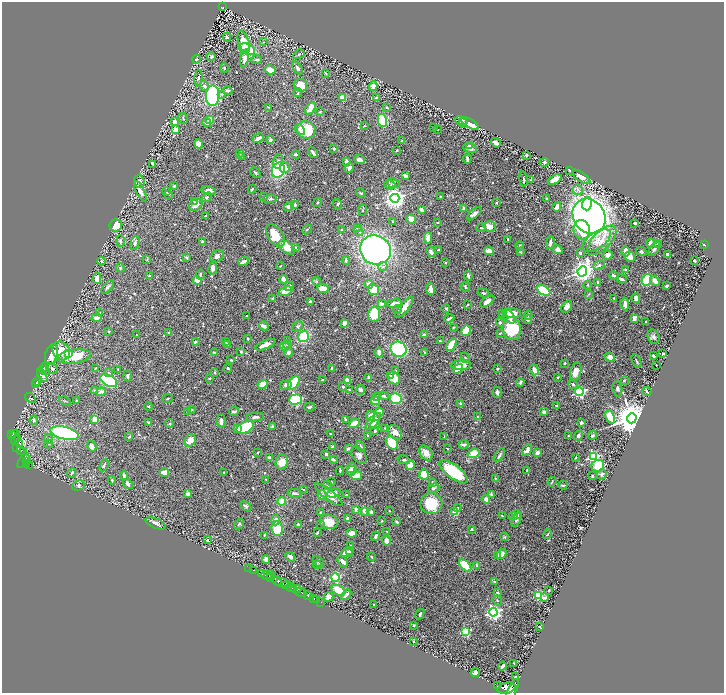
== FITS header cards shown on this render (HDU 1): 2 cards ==
NAXIS1  =                 1444
NAXIS2  =                 1382

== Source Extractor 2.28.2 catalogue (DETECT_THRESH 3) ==
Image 1444 x 1382 px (HDU 1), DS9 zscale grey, zoomed out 1/2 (1 PNG px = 2 x 2 image px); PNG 726 x 695 px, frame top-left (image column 1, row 1382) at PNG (2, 2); each listed source drawn as its Kron ellipse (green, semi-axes under 4 px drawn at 4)
Background 0.705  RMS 0.026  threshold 0.0765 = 3 sigma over >= 5 px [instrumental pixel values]
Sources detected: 699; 22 cannot appear on this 1/2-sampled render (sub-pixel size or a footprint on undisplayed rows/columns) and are neither listed nor drawn; of the other 677, the 500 brightest by FLUX_AUTO listed and drawn (177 fainter detections omitted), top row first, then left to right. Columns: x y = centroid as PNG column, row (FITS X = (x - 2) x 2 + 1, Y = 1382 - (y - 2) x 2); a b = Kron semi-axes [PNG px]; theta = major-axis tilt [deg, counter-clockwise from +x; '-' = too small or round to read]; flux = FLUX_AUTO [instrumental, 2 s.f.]
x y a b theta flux
222 7 3 2 - 35
227 37 4 3 - 9.6
244 42 11 5 -72 66
263 42 3 2 - 3.8
247 49 8 5 -19 170
299 54 6 3 30 6.1
211 57 4 3 - 7.6
245 58 9 4 78 29
196 59 4 3 - 5.4
257 60 5 3 - 7.5
224 68 4 3 - 4.7
298 68 7 4 -52 14
270 70 6 4 -17 62
326 73 4 2 - 4.6
198 78 7 4 86 11
300 85 7 6 - 73
204 86 5 4 - 15
373 86 4 4 - 33
227 90 5 3 - 9.8
298 92 4 3 - 4.3
222 94 3 3 - 4.8
213 96 10 7 89 600
342 97 4 3 - 73
377 98 4 3 - 13
269 107 4 3 - 5.9
387 107 3 2 - 5.1
310 108 7 3 54 49
320 111 4 3 - 4.4
183 118 6 3 -60 6.1
209 120 4 3 - 94
382 120 7 4 -78 290
461 121 6 4 -12 14
174 122 4 4 - 35
207 123 4 3 - 13
463 123 2 2 - 7.4
470 123 10 4 -31 120
364 126 2 2 - 4.6
434 127 2 2 - 4.7
437 129 2 2 - 3.4
175 130 3 2 - 92
300 130 6 3 -54 10
306 130 9 8 - 160
258 138 6 3 28 28
270 140 3 3 - 13
402 141 2 2 - 4.8
496 143 5 3 - 25
199 144 5 4 - 35
470 145 3 3 - 6.2
470 148 7 5 -22 24
334 149 2 2 - 9.1
397 150 4 2 - 4.4
240 153 3 2 - 4.2
313 153 6 2 -55 18
296 154 4 3 - 9
526 155 3 2 - 9.9
242 156 3 2 - 3.3
467 159 5 2 - 15
359 160 5 4 - 23
278 161 7 4 78 14
347 161 3 3 - 21
544 162 4 4 - 7.5
153 164 3 2 - 5.4
284 168 5 5 - 35
349 168 5 3 - 32
278 170 8 6 67 340
570 170 4 2 - 7.4
255 173 6 2 -43 6.4
405 176 4 3 - 22
581 177 11 4 -35 38
523 179 7 3 -81 9.2
530 180 4 2 - 3.4
555 180 7 4 30 38
139 181 6 5 - 17
393 183 7 4 -23 11
390 185 6 4 -9 12
174 186 3 3 - 8.4
252 189 4 2 - 5.6
578 190 5 5 - 15
140 191 11 4 -63 33
208 191 7 3 -14 36
167 192 2 2 - 4.2
360 193 4 3 - 5.7
169 194 3 2 - 8.8
207 197 5 3 - 7.7
264 197 3 3 - 4.7
441 197 2 2 - 17
395 198 4 4 - 3900
547 198 2 2 - 4.2
270 199 6 3 2 8.9
194 202 4 3 - 4.9
318 202 5 3 - 4.6
496 203 2 2 - 8.8
337 204 5 4 - 7.7
587 204 6 5 - 210
196 205 7 5 36 32
295 205 4 3 - 9.4
289 206 5 4 - 17
557 207 5 3 - 18
464 208 2 2 - 35
421 209 3 2 - 19
363 210 5 2 - 4.6
474 214 8 4 40 20
205 216 3 2 - 6.8
589 216 18 15 -55 3800
411 219 5 4 - 59
393 221 2 2 - 5.2
438 223 4 2 - 4.4
635 223 3 2 - 12
116 225 6 6 - 130
357 227 4 3 - 4.3
490 227 6 5 - 45
481 228 5 3 - 5.8
307 229 5 2 - 3.5
342 230 3 3 - 3.9
582 230 9 8 - 100
358 231 5 3 - 6.2
275 235 13 7 -56 120
428 238 5 4 - 30
508 239 2 2 - 3.8
596 240 16 8 36 58
602 240 18 9 46 70
120 241 6 4 -88 14
203 241 3 2 - 11
135 243 7 4 73 16
550 243 6 2 79 18
650 243 5 3 - 18
657 243 3 2 - 3.9
704 245 2 2 - 11
520 246 5 2 - 3.4
287 247 9 5 -39 68
295 248 4 3 - 5.7
654 249 8 4 55 9.9
375 250 16 14 -26 1600
438 250 3 2 - 4.8
558 250 5 3 - 25
489 251 5 4 - 28
625 251 5 3 - 35
641 251 5 3 - 8.4
431 252 5 3 - 15
521 252 2 2 - 3.6
580 253 3 3 - 13
668 254 3 2 - 15
608 255 5 4 - 19
217 256 7 5 43 17
186 257 4 3 - 7.2
630 257 5 5 - 30
147 260 4 2 - 3.4
346 260 4 3 - 7.2
101 261 4 3 - 7.9
243 261 6 3 27 16
694 261 3 2 - 6.8
446 263 2 2 - 7.8
599 265 6 3 26 12
280 266 4 2 - 3.3
383 266 4 3 - 8.9
120 268 4 3 - 5.5
213 268 6 4 78 19
626 270 3 3 - 12
582 271 5 4 - 3900
200 274 5 3 - 5.2
149 276 3 2 - 4.6
468 276 5 2 - 11
614 276 5 3 - 13
97 278 5 4 - 33
283 279 4 4 - 25
621 279 5 2 - 11
197 280 4 4 - 58
647 280 6 5 - 120
316 281 4 4 - 6.1
655 281 5 3 - 43
597 282 3 2 - 4.7
369 284 4 4 - 40
588 285 4 3 - 4
289 286 5 4 - 16
667 286 3 2 - 14
108 287 8 3 50 9.2
465 287 5 3 - 7.4
323 288 5 4 - 78
373 289 6 5 - 140
431 289 6 3 -84 40
543 290 7 4 -27 140
285 291 7 4 20 46
483 293 6 3 -19 7.4
588 294 3 3 - 3.2
614 298 3 2 - 5.8
636 298 5 3 - 23
273 299 4 2 - 9.9
487 301 8 4 36 30
310 302 3 2 - 17
381 304 3 2 - 32
395 304 7 4 4 48
625 304 6 3 -84 26
468 305 4 2 - 4.1
404 307 13 4 51 42
567 307 7 4 54 28
446 308 4 3 - 5.4
397 309 4 3 - 5.5
100 313 3 2 - 4.5
502 313 3 2 - 6.7
512 313 9 5 -4 58
374 314 7 6 - 180
528 315 4 2 - 3.8
246 316 2 2 - 4.8
509 317 7 5 -59 32
97 318 5 3 - 23
449 318 5 2 - 8.4
634 318 4 3 - 35
527 319 5 3 - 17
645 321 2 2 - 3.6
500 322 4 3 - 7
344 323 4 3 - 18
264 326 5 3 - 30
298 326 6 4 42 8.3
454 327 4 3 - 3.8
512 329 11 9 -83 230
108 331 3 2 - 3.9
466 331 5 4 - 110
168 332 2 2 - 5.8
500 333 3 3 - 3.8
136 335 3 2 - 3.5
424 335 4 3 - 12
654 336 7 6 - 15
304 337 6 5 - 280
248 339 3 2 - 5.9
287 341 3 3 - 13
440 341 3 3 - 4.6
195 342 3 2 - 7
226 342 3 2 - 5.6
228 345 4 3 - 22
265 345 11 3 22 44
287 345 4 3 - 6.6
452 345 7 3 56 140
285 346 5 3 - 7.1
398 349 8 7 - 330
61 351 10 8 -57 130
241 352 3 3 - 7.7
289 352 4 3 - 15
379 352 5 3 - 18
214 353 3 2 - 5.7
425 353 4 2 - 7.2
663 353 3 2 - 6.1
51 354 10 6 73 87
69 354 4 4 - 37
653 356 3 2 - 10
74 357 17 7 9 150
610 357 5 4 - 34
465 358 5 3 - 5
231 360 3 2 - 7.5
636 361 7 3 -64 7.6
565 363 2 2 - 6.8
461 365 9 5 4 72
656 365 2 2 - 3.4
44 368 5 3 - 10
95 368 4 2 - 4.8
228 368 4 4 - 5.8
332 368 3 2 - 13
52 369 6 5 - 13
118 369 2 2 - 3.9
458 369 6 4 35 37
497 369 3 3 - 4.7
534 370 5 3 - 29
44 371 5 4 - 6.8
396 371 4 3 - 6.3
214 372 3 3 - 4.5
576 372 9 5 74 47
109 373 4 3 - 5
42 375 7 4 -61 21
128 376 5 3 - 7.9
390 376 4 2 - 6.3
369 377 3 2 - 4.9
557 377 2 2 - 4.2
209 378 3 2 - 5.8
394 378 6 5 - 70
323 380 4 2 - 5.7
347 380 3 2 - 90
624 380 3 2 - 5.6
37 381 5 2 - 5
109 381 9 5 -28 600
520 382 4 3 - 11
36 383 2 2 - 3.2
294 383 8 4 55 220
262 384 5 4 - 71
573 384 5 4 - 9.6
286 385 6 4 15 12
343 387 3 2 - 6.5
617 389 7 5 -83 14
94 390 3 3 - 4.1
349 390 3 2 - 3.3
361 390 5 4 - 12
101 392 4 3 - 33
497 392 5 5 - 10
579 392 4 4 - 880
647 392 5 2 - 6.4
384 396 5 3 - 10
377 397 4 3 - 8.3
30 398 6 3 -34 4.9
167 399 5 2 - 3.8
396 399 6 5 - 170
295 400 6 5 - 350
65 401 6 2 -20 3.3
77 401 3 3 - 5
375 401 4 3 - 79
461 404 4 3 - 13
148 406 4 2 - 4.1
556 406 3 3 - 3.5
309 407 5 3 - 9.8
191 410 3 2 - 3.9
234 411 5 3 - 13
188 412 3 3 - 12
380 412 4 4 - 34
544 412 3 3 - 25
371 416 5 3 - 39
255 417 9 3 6 13
478 417 4 3 - 7
610 417 7 4 -66 110
632 418 5 5 - 15000
95 419 3 3 - 57
345 419 4 2 - 7.8
34 420 4 3 - 11
221 421 6 3 90 19
373 421 10 4 50 71
148 423 3 2 - 8.8
169 423 4 3 - 5.7
354 423 6 3 24 63
581 423 4 3 - 12
375 425 5 4 - 17
245 427 9 5 24 230
273 427 4 3 - 11
237 428 3 3 - 23
385 428 4 3 - 3.8
375 431 4 3 - 7.4
395 432 8 6 -49 41
14 433 4 2 - 250
64 433 14 6 -13 870
11 434 4 3 - 300
330 434 3 2 - 4.4
578 435 5 4 - 12
592 435 4 3 - 11
368 436 3 3 - 6.4
568 436 3 3 - 3.8
15 437 7 2 77 150
129 437 4 3 - 4.7
444 437 3 2 - 3.4
17 438 2 2 - 100
48 439 5 4 - 9.5
190 440 6 5 - 54
392 443 7 5 -56 150
19 444 4 2 - 2500
49 444 4 4 - 6.5
464 444 5 3 - 17
92 446 5 3 - 39
361 446 5 4 - 9
333 447 3 3 - 17
17 448 4 2 - 430
348 449 4 3 - 15
447 449 3 2 - 3.6
21 450 3 2 - 100
527 450 6 3 58 30
23 452 3 2 - 100
258 452 3 2 - 5.8
426 453 8 6 -54 33
474 453 6 4 21 85
537 453 4 3 - 22
326 454 3 2 - 12
359 455 10 6 -52 18
499 455 8 2 55 12
593 457 4 3 - 790
269 458 3 3 - 13
576 458 2 2 - 3.6
333 459 3 2 - 15
404 460 6 3 -11 7.6
23 461 8 3 54 190
27 461 2 1 - 46
282 462 7 6 - 66
27 464 2 2 - 100
29 465 3 1 - 76
104 465 6 3 63 9.3
410 465 4 4 - 87
598 466 6 6 - 140
351 468 5 4 - 45
527 470 3 2 - 3.3
340 471 4 2 - 5.8
352 471 5 4 - 60
224 472 3 2 - 3.3
454 472 17 6 -37 200
72 473 5 3 - 6.8
164 473 4 4 - 33
424 474 5 5 - 83
602 474 5 4 - 10
124 475 4 3 - 13
356 476 6 4 -8 58
592 476 3 2 - 6.7
495 478 2 2 - 3.3
266 479 2 2 - 4.3
112 480 4 3 - 5
331 482 3 3 - 4.7
433 482 3 2 - 5.2
552 482 5 2 - 4.6
128 484 5 3 - 16
78 485 6 4 26 9.8
327 485 4 3 - 11
563 485 4 2 - 7.5
433 488 6 3 27 9.7
303 489 4 2 - 3.5
295 493 7 3 -9 11
334 493 7 4 18 22
188 494 3 3 - 24
322 495 5 4 - 14
329 495 17 5 -38 53
346 495 3 3 - 4.5
491 495 4 2 - 7.1
486 499 4 3 - 17
282 501 4 4 - 90
431 504 11 10 - 150
246 506 6 3 -43 8.1
458 508 3 3 - 6
356 509 4 3 - 13
365 511 3 3 - 44
389 511 2 2 - 3.8
321 512 3 2 - 8.3
371 512 3 3 - 13
455 512 3 3 - 58
517 514 5 4 - 16
502 516 4 2 - 4.2
513 516 4 4 - 16
347 518 2 2 - 33
516 519 7 4 66 14
276 520 5 3 - 26
382 521 2 2 - 3.9
329 522 9 7 -12 78
397 522 3 2 - 8.5
156 523 11 5 -24 28
239 524 5 4 - 7.3
321 524 3 3 - 3.5
298 525 3 2 - 14
277 529 7 5 -81 110
472 529 2 2 - 15
387 532 2 2 - 4.1
317 533 3 2 - 7.1
352 533 5 3 - 48
547 534 5 2 - 4.7
264 535 2 2 - 5
375 536 5 3 - 15
504 537 4 4 - 5.4
207 540 2 2 - 7.6
387 541 5 4 - 29
350 545 4 2 - 3.4
350 551 4 2 - 12
347 553 6 3 -1 49
502 554 5 3 - 41
497 556 3 3 - 24
290 557 5 3 - 10
371 557 4 2 - 4.6
266 559 4 3 - 16
343 561 6 3 -49 26
319 562 7 3 -46 8.2
317 565 4 3 - 4.3
465 565 7 4 -45 130
477 565 4 3 - 6
249 568 2 1 - 17
253 570 2 2 - 44
261 574 3 2 - 160
271 575 2 1 - 15
266 576 5 2 - 550
335 577 4 4 - 450
270 578 3 2 - 430
277 580 6 3 -35 2000
494 581 2 2 - 17
283 583 7 3 -7 630
286 585 3 1 - 210
290 587 5 3 - 420
294 588 4 2 - 280
296 589 5 2 - 270
338 590 7 4 -28 120
549 590 3 2 - 4.7
301 592 6 2 -22 810
497 593 3 2 - 9.6
307 595 4 2 - 1000
346 595 6 3 48 21
539 595 3 3 - 450
329 597 5 4 - 32
314 598 2 1 - 18
545 598 3 3 - 16
316 599 2 1 - 19
497 601 5 2 - 4.6
321 602 2 1 - 21
374 605 3 2 - 4.1
493 612 4 4 - 1400
420 614 5 3 - 11
414 626 4 2 - 3.4
539 626 2 2 - 4.1
466 631 3 3 - 380
413 642 2 2 - 5.4
514 663 2 2 - 3.9
502 666 4 2 - 16
475 673 4 3 - 16
515 677 2 2 - 5.7
497 686 2 1 - 99
507 688 9 5 14 6900
512 690 12 3 66 2700
At the frame edge (FLAGS 8, measured only in part): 1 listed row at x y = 512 690
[177 fainter detections neither listed nor drawn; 22 sub-pixel or undisplayed-footprint detections neither listed nor drawn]